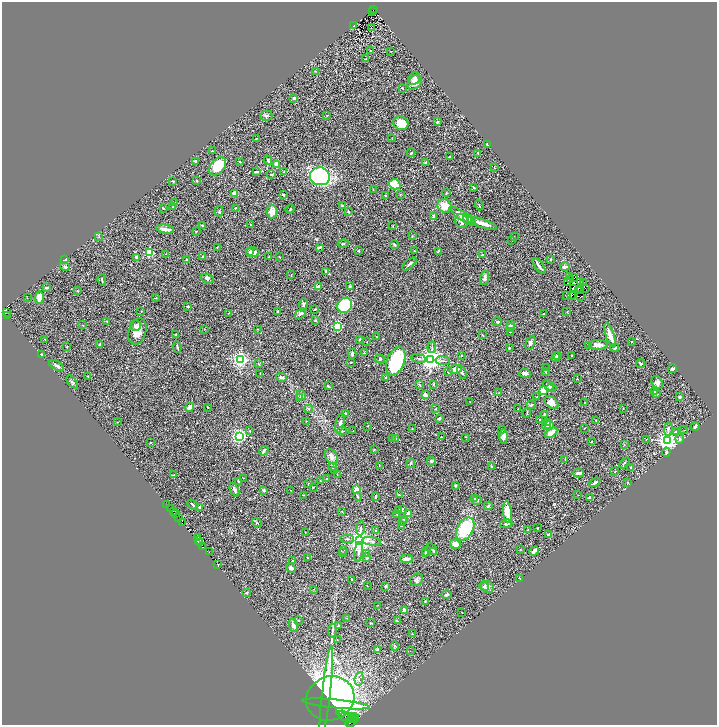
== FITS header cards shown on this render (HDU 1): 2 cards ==
NAXIS1  =                 1429
NAXIS2  =                 1445

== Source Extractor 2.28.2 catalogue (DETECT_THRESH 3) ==
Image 1429 x 1445 px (HDU 1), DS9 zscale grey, zoomed out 1/2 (1 PNG px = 2 x 2 image px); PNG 719 x 727 px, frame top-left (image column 1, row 1445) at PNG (2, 2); each listed source drawn as its Kron ellipse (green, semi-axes under 4 px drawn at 4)
Background 0.394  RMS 0.017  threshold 0.0504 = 3 sigma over >= 5 px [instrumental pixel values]
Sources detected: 443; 67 cannot appear on this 1/2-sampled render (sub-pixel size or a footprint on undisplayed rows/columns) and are neither listed nor drawn; the other 376 listed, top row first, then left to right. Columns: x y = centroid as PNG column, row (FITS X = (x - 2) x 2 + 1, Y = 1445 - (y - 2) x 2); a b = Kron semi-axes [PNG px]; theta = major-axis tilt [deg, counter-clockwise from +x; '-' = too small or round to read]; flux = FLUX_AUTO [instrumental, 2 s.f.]
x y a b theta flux
374 9 2 1 - 6.3
373 11 2 1 - 0.52
353 26 3 2 - 2.3
371 28 2 1 - 0.74
370 51 2 2 - 2.4
391 51 2 1 - 0.92
365 59 3 2 - 1.6
315 71 3 2 - 1.4
414 79 7 5 49 14
415 82 8 6 46 19
403 88 2 2 - 4.9
294 98 2 2 - 10
327 115 2 2 - 1.1
266 116 6 5 - 5.6
437 122 4 3 - 2.9
401 123 8 6 -20 42
256 138 2 2 - 1.2
392 139 3 1 - 0.99
488 145 2 2 - 8.5
212 151 2 2 - 3.9
411 153 4 3 - 4.3
478 153 2 2 - 2.6
449 157 3 2 - 2.4
268 160 4 3 - 5.2
195 162 2 2 - 4.9
240 162 3 2 - 1.1
425 162 4 3 - 2.7
276 164 3 3 - 27
218 166 10 7 49 77
494 168 3 2 - 1.3
257 172 4 2 - 7.8
284 172 2 2 - 8.2
271 174 4 3 - 3.7
320 176 10 9 - 370
173 181 2 2 - 3.1
196 181 3 3 - 2.3
395 184 6 5 - 87
474 187 2 2 - 6.5
373 190 3 2 - 1.4
234 193 4 3 - 20
446 193 4 2 - 2.3
283 195 3 2 - 3.9
385 195 2 2 - 3.9
400 195 2 2 - 1.5
175 202 3 3 - 2.4
479 205 5 2 - 3.1
343 206 4 3 - 4.6
445 206 7 6 - 40
173 207 2 2 - 1.7
163 208 3 2 - 1.9
235 208 3 2 - 1.6
290 209 5 2 - 2.2
219 211 5 2 - 2.8
348 211 4 2 - 3.6
272 212 6 5 - 26
434 216 3 3 - 5.2
463 216 16 4 -35 35
468 218 4 4 - 10
462 221 7 6 - 15
482 223 15 3 -17 29
202 225 3 2 - 4.3
250 225 3 2 - 1.8
393 226 4 1 - 1.3
165 229 9 3 -10 16
196 231 3 2 - 1.9
412 236 2 2 - 1.7
99 237 3 2 - 2.4
514 237 2 2 - 1
512 241 2 2 - 1.2
343 244 5 3 - 3.7
394 245 4 3 - 3.7
217 247 2 1 - 0.8
320 247 3 2 - 7.7
250 251 4 3 - 4.6
359 251 3 2 - 2.3
414 251 2 2 - 1.4
438 251 4 2 - 4.3
149 252 3 3 - 270
253 252 6 5 - 12
166 254 3 2 - 1.2
482 255 3 2 - 5.9
203 256 2 2 - 2.8
136 257 4 3 - 5.7
269 257 3 2 - 1.5
279 257 2 2 - 2.4
550 259 3 2 - 3
65 260 3 2 - 10
187 260 2 2 - 12
409 264 8 3 41 7.8
539 266 9 2 -54 10
65 267 5 4 - 5
565 267 5 3 - 12
326 271 3 2 - 3.5
291 275 3 2 - 1.6
569 277 2 1 - 2.6
485 278 7 3 72 8.4
573 278 2 1 - 0.97
208 279 6 4 -20 4.9
102 280 6 2 -84 4.6
571 280 2 1 - 0.94
567 282 3 1 - 0.78
580 282 2 2 - 0.7
584 283 4 1 - 0.57
350 286 3 2 - 4.3
318 287 4 3 - 24
46 288 4 2 - 4
573 288 3 1 - 0.58
580 289 2 1 - 0.94
585 289 3 1 - 1.3
78 291 2 2 - 5.6
578 291 2 1 - 0.99
567 295 2 2 - 2.6
571 296 2 2 - 1.6
580 296 2 1 - 0.73
39 297 6 4 89 26
27 298 2 2 - 0.9
156 298 3 3 - 2
303 305 6 3 83 5
345 305 8 7 - 320
188 306 4 2 - 2.8
315 309 3 2 - 1.7
141 311 2 2 - 1.5
278 311 3 2 - 1.9
567 312 3 2 - 1.7
6 313 2 2 - 46
228 313 2 1 - 1.6
301 314 6 3 37 8.3
543 314 2 1 - 1
8 315 3 2 - 69
315 320 3 3 - 2.7
107 321 2 2 - 1.3
497 322 5 3 - 3.8
83 325 3 2 - 2.1
135 325 6 5 - 7.9
510 325 2 2 - 41
338 326 3 3 - 320
510 328 3 2 - 3.3
204 329 2 1 - 0.87
257 329 2 1 - 1
137 331 14 8 73 37
510 332 2 1 - 1.1
175 335 2 2 - 1.3
482 335 3 2 - 1.9
610 335 13 3 -72 34
376 337 2 2 - 3.5
45 339 2 2 - 1.3
360 339 3 2 - 2
632 341 3 2 - 1.7
367 342 2 2 - 1.1
530 343 7 4 64 7.9
100 344 3 2 - 5
589 345 2 2 - 1.3
598 345 9 5 2 15
67 347 3 2 - 1.2
177 347 6 2 -80 4
432 347 6 3 84 5.1
509 348 2 2 - 2.5
615 348 4 3 - 4.2
364 353 3 3 - 2.8
352 354 5 3 - 7.2
42 355 2 2 - 5.7
571 355 2 2 - 1.5
462 356 2 2 - 2.7
558 356 2 2 - 2.7
556 357 5 3 - 5.7
419 358 8 2 -9 4
241 359 3 3 - 1100
380 359 5 3 - 3.3
431 360 4 4 - 2700
396 361 15 8 69 250
443 361 7 2 -5 3.6
351 362 2 2 - 2.2
259 364 3 2 - 1.4
640 364 4 2 - 3.4
56 365 8 3 -29 8.6
547 368 2 1 - 0.89
456 369 6 3 9 43
672 369 4 2 - 4.5
546 371 2 2 - 2.4
448 372 3 2 - 2.7
462 372 7 3 -69 7.2
260 373 2 1 - 1.1
525 373 6 3 -8 11
88 376 2 1 - 1.7
282 377 5 3 - 9.5
386 377 3 2 - 3.5
577 379 2 2 - 2.6
72 382 7 3 -52 4.2
657 382 7 5 -55 10
433 384 4 2 - 2.4
419 385 4 2 - 2.8
548 385 6 3 -43 3.9
328 386 4 3 - 3.5
551 388 5 4 - 8.4
543 391 3 3 - 150
655 391 2 2 - 8.3
499 392 2 2 - 1
657 394 3 3 - 2.7
301 395 5 4 - 5.8
425 395 2 2 - 37
537 397 3 2 - 2
680 397 2 2 - 16
299 398 4 3 - 2.7
470 402 2 1 - 1.7
551 403 8 5 -38 19
585 403 2 2 - 1.3
531 405 5 2 - 4.5
190 407 5 3 - 15
208 407 2 1 - 1.4
623 408 3 2 - 1.2
308 409 4 3 - 3.4
436 409 2 2 - 2.2
518 409 3 1 - 1.1
527 413 5 1 - 1.7
345 414 4 2 - 6.7
545 415 2 2 - 20
439 418 3 3 - 4.1
540 420 2 2 - 1.7
596 420 2 2 - 1.7
306 421 3 3 - 1.6
117 422 2 1 - 1.3
340 423 10 4 75 11
548 423 3 3 - 4.4
547 425 4 3 - 4.6
549 425 4 3 - 7
367 426 3 2 - 1.5
695 426 4 2 - 7.7
412 428 2 2 - 1.1
584 428 3 1 - 1.4
668 429 7 3 87 5.3
501 430 3 2 - 1.7
684 430 2 2 - 2
250 431 3 3 - 2.5
342 431 4 3 - 4.6
353 431 2 1 - 0.96
676 432 3 2 - 2.1
551 433 7 3 34 23
240 436 3 3 - 910
504 436 7 3 90 11
441 437 2 1 - 1.7
465 437 3 2 - 0.99
396 438 2 2 - 1.4
392 439 2 2 - 1.2
646 439 2 2 - 1.2
680 439 5 3 - 7.2
667 441 3 3 - 1900
151 442 3 2 - 1.5
591 442 2 1 - 1.5
624 444 4 2 - 1.9
375 449 2 2 - 1.4
264 451 5 2 - 9.1
666 452 4 3 - 4.2
331 457 8 5 -59 12
565 459 4 2 - 1.7
431 461 4 3 - 3.3
411 463 5 3 - 4
624 463 6 2 47 2.6
379 465 2 1 - 0.99
333 466 4 3 - 8.5
491 466 2 2 - 4.4
630 468 3 2 - 2
334 470 2 2 - 2
615 471 3 1 - 1.4
579 473 5 2 - 9.1
174 475 3 2 - 4.3
337 475 3 2 - 0.9
243 478 2 2 - 1.4
327 479 3 3 - 3.8
238 481 3 2 - 4.6
320 481 3 2 - 1.3
595 482 6 3 33 12
627 482 3 2 - 2.2
309 484 3 3 - 4
455 486 3 3 - 3.2
313 487 2 2 - 2.1
234 490 7 3 -66 6.4
263 490 2 2 - 17
290 490 2 1 - 0.88
356 490 2 2 - 92
303 495 2 2 - 1.2
399 495 3 2 - 2.3
578 495 2 1 - 0.88
358 496 4 2 - 2.3
375 497 3 2 - 6.5
474 498 3 3 - 2.6
590 498 3 2 - 12
477 500 5 4 - 8.5
192 504 6 2 -39 4.1
167 505 2 1 - 23
488 506 4 3 - 5.6
170 508 3 2 - 53
199 508 3 2 - 5.6
402 509 4 3 - 3.3
399 510 3 2 - 4.1
173 511 3 2 - 280
342 512 2 2 - 0.99
507 512 11 4 -84 53
175 514 3 1 - 3.3
397 514 2 2 - 1.5
409 514 3 3 - 20
178 517 3 1 - 32
405 519 3 3 - 6.7
403 521 3 2 - 2
182 523 2 1 - 270
257 523 5 3 - 2.7
506 524 6 3 15 8.2
401 526 3 2 - 3.7
361 528 7 3 85 5.5
537 528 2 2 - 2.7
465 529 12 8 62 150
528 530 3 2 - 2.1
376 531 2 1 - 1.3
305 532 2 2 - 1.2
549 534 4 3 - 7.4
198 537 2 1 - 110
347 539 7 3 -3 5.4
198 540 4 2 - 93
360 540 4 4 - 3700
372 541 9 3 -9 8
199 543 2 1 - 8.1
455 544 5 5 - 18
203 547 2 2 - 210
432 549 6 3 -57 4.6
520 549 3 2 - 1.9
344 550 2 1 - 1.8
426 551 5 3 - 8.9
434 551 4 3 - 2.7
534 551 5 3 - 11
209 552 2 1 - 14
359 552 10 3 81 6.6
343 553 2 2 - 0.95
366 553 3 2 - 1.6
426 554 3 2 - 5.3
307 558 2 2 - 1.2
367 558 3 3 - 4.5
407 559 6 3 0 11
292 561 3 2 - 2.6
218 564 2 1 - 1.4
291 568 5 4 - 10
520 578 3 2 - 1.2
352 580 3 2 - 3
417 580 7 5 40 7.1
367 586 3 1 - 1.1
386 586 4 2 - 4.4
484 587 4 4 - 5.5
487 587 6 5 - 13
314 589 2 1 - 0.83
247 592 4 3 - 2.4
446 595 5 4 - 4.8
425 601 3 2 - 1.6
377 605 3 1 - 1.2
404 610 4 3 - 12
462 612 2 2 - 2
347 618 3 2 - 1.7
298 620 4 2 - 2.4
397 621 3 3 - 2.9
371 623 3 2 - 1.8
293 625 6 3 -67 16
338 626 4 3 - 3.8
332 631 7 2 83 4.9
412 633 2 2 - 1.2
337 639 2 1 - 2
394 646 5 3 - 3
377 650 2 2 - 7.1
410 651 2 1 - 2.4
359 679 7 3 81 9
326 692 46 4 84 400
330 698 24 22 23 1200
336 704 33 3 -6 400
340 712 2 1 - 180
341 714 2 1 - 180
352 716 3 2 - 270
346 717 8 4 -25 2400
353 718 6 2 17 710
354 720 2 1 - 240
351 722 6 2 35 230
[67 sub-pixel or undisplayed-footprint detections neither listed nor drawn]